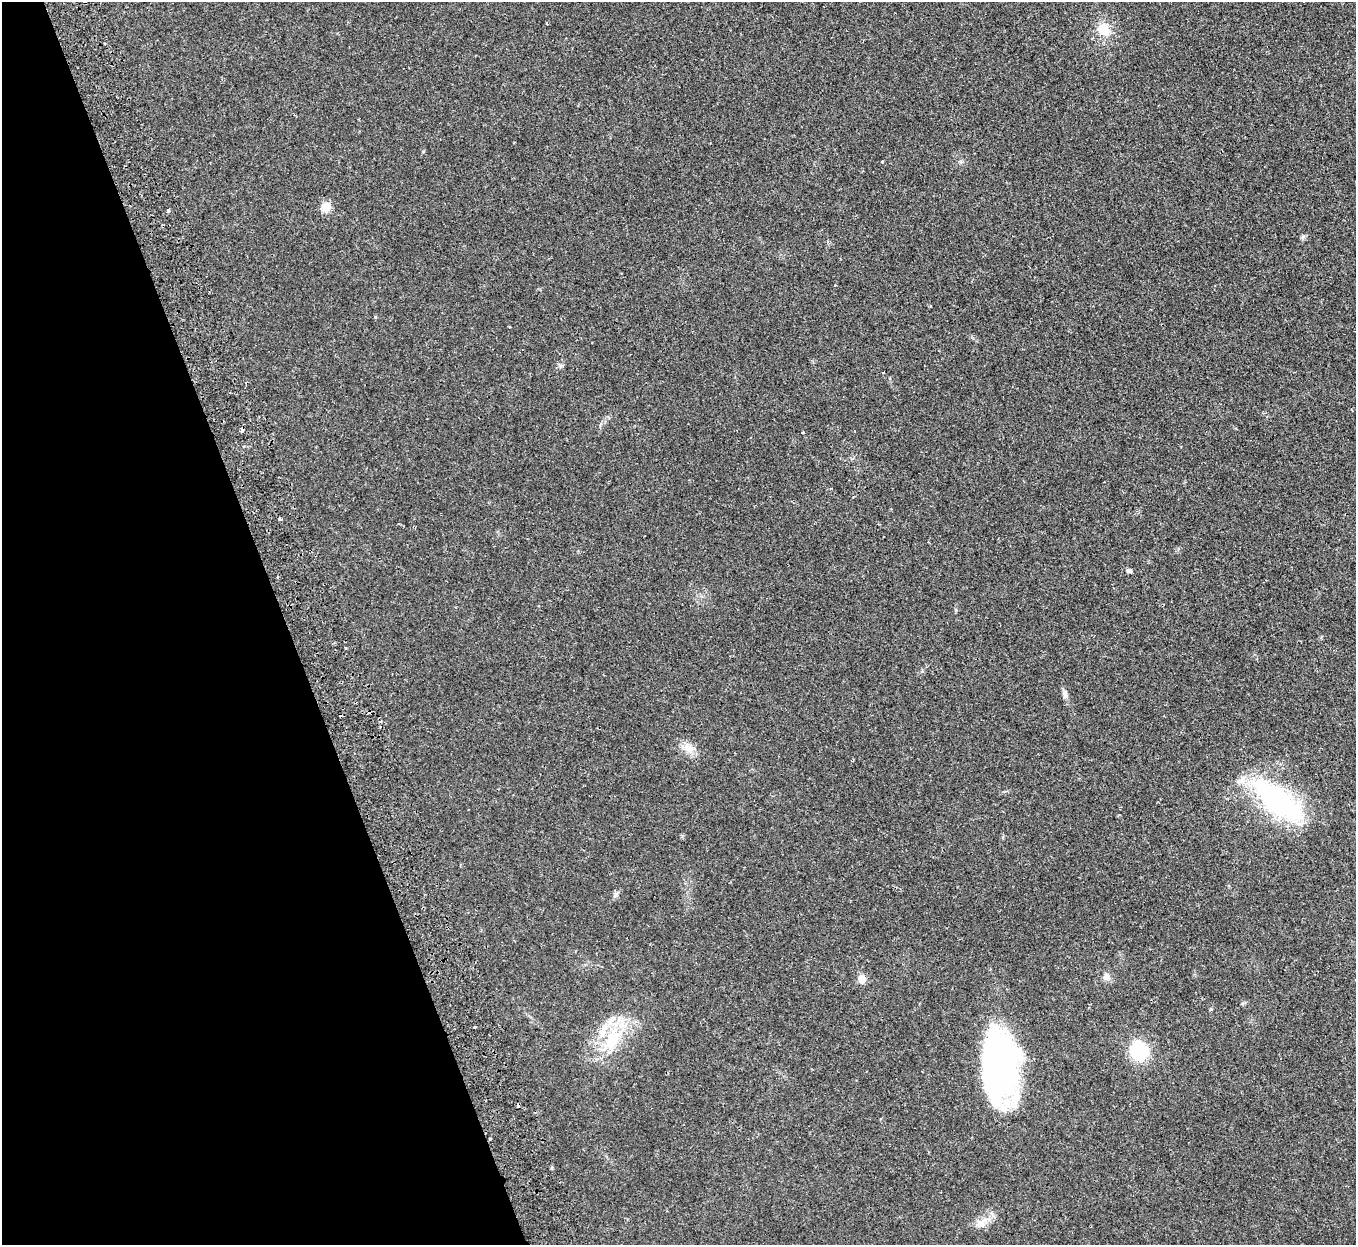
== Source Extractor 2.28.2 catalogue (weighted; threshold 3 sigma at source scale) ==
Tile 5 of 4 x 4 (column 1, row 2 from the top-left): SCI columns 56-1409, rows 2665-3907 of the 5528 x 5451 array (HDU 1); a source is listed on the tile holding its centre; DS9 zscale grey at full resolution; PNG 1358 x 1247 px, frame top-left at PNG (2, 2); no overlay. Shown black and unused: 21% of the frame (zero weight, under 2 of 3 exposures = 3% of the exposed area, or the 3 px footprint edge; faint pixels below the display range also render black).
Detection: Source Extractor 2.28.2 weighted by HDU 2 'WHT'; one run over the whole footprint, this tile lists its part. Background 0.0237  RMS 0.0042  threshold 0.0188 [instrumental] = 3 sigma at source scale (4.5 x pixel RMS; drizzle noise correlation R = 1.50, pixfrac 1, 0.05/0.05 arcsec/px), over >= 5 px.
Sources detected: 28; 1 inside a brighter object's white glare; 3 cosmic-ray / hot-pixel residue — not listed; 2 inside a brighter listed object's ellipse — not listed separately; the other 22 listed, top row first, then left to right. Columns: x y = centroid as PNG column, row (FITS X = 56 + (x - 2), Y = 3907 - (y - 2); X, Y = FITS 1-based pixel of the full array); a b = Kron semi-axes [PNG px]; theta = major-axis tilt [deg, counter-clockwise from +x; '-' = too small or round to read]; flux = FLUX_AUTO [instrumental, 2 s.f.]
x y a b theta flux
547 23 3 2 - 0.56
1104 30 15 13 -58 7.6
326 207 10 9 - 4.9
169 211 5 4 - 0.64
1303 237 7 6 - 0.82
560 366 7 4 73 0.71
242 430 4 3 - 4.5
803 432 3 2 - 0.31
280 518 3 3 - 1.8
1129 571 8 5 -8 0.84
346 648 3 2 - 0.42
1065 694 12 6 -80 1.7
689 748 15 12 -16 4.2
1275 800 69 28 -36 62
615 895 10 4 60 0.98
1106 977 9 9 - 2.3
862 979 6 5 - 7.6
474 1027 3 2 - 0.38
612 1039 36 19 61 21
1139 1051 13 12 - 31
999 1066 68 32 -86 120
981 1223 16 10 34 4.1
Overlapping masked pixels (flux is a lower limit): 1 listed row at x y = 242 430
Unlisted compact peaks at least as high as the median listed source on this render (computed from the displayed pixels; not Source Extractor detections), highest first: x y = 375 317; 882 162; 1211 1009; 552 1168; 961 161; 423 151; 956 610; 1242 1003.